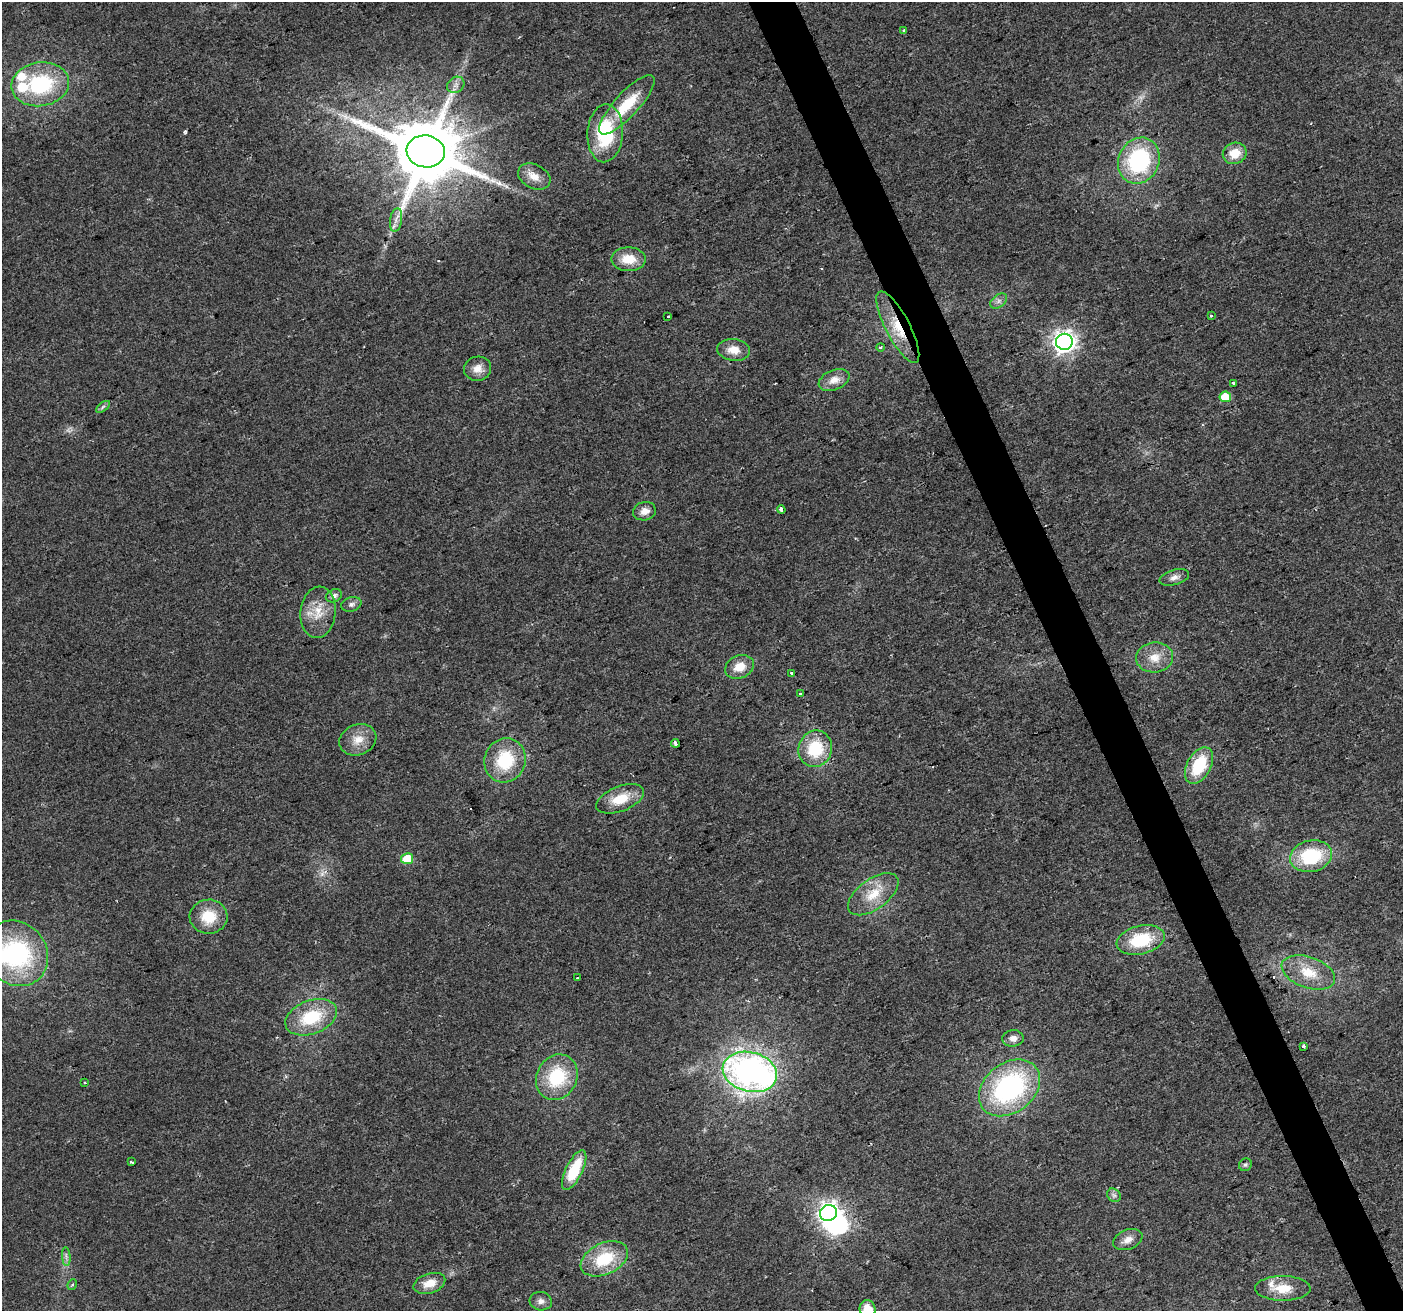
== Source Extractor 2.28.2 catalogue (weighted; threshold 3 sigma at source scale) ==
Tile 6 of 4 x 4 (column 2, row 2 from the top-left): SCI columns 1404-2804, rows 2760-4068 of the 5607 x 5461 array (HDU 1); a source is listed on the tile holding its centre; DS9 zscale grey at full resolution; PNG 1405 x 1313 px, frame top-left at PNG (2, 2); each listed source drawn as its Kron ellipse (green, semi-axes under 4 px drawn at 4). Shown black and unused: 3% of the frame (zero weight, under 2 of 3 exposures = <1% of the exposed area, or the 3 px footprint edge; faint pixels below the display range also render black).
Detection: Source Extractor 2.28.2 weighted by HDU 2 'WHT'; one run over the whole footprint, this tile lists its part. Background 0.0293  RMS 0.0063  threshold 0.0285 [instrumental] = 3 sigma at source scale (4.5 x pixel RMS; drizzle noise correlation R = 1.50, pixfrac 1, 0.0396/0.0396 arcsec/px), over >= 5 px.
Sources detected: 80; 3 too faint to see at this stretch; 1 inside a brighter object's white glare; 6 cosmic-ray / hot-pixel residue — neither listed nor drawn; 3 inside a brighter listed object's ellipse — not listed separately; the other 67 listed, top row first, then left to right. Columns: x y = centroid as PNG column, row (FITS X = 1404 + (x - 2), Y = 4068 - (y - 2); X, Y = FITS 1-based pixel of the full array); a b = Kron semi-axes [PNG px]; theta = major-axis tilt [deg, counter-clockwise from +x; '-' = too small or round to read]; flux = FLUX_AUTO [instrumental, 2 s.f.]
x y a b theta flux
904 30 3 3 - 1.3
40 84 29 22 9 57
456 85 9 7 37 2.9
627 105 39 12 47 25
605 133 29 17 86 47
426 151 19 16 -9 7200
1235 153 12 10 20 12
1139 161 24 20 66 71
534 177 17 12 -27 7.9
396 220 12 6 81 3.8
628 259 17 12 -1 13
999 301 9 6 37 2.4
668 316 3 3 - 2.5
1211 316 3 2 - 1
898 327 40 12 -62 22
1064 342 8 8 - 450
880 347 4 4 - 0.99
734 350 16 11 -7 8.6
478 369 13 12 - 6.4
834 380 16 10 23 7.3
1234 383 3 3 - 2.1
1225 397 6 5 - 15
103 407 8 4 38 1.6
781 510 4 3 - 6.1
644 511 11 9 14 5.6
1174 577 15 7 17 4
334 596 8 6 25 3.1
351 604 10 7 17 2.5
318 612 26 17 84 15
1154 657 18 15 6 11
740 667 15 11 23 10
792 673 3 3 - 4
800 694 3 3 - 1.6
358 740 19 15 22 9.9
675 743 4 3 - 7.9
815 749 18 16 73 30
505 760 22 20 70 34
1199 765 20 11 61 30
620 799 25 12 22 16
1311 856 21 15 12 40
407 859 6 5 - 22
873 894 29 15 36 17
208 917 19 17 2 19
1141 940 24 14 13 32
16 953 34 30 -51 93
1308 972 28 15 -19 18
577 978 3 3 - 1.4
311 1017 27 16 21 33
1013 1038 11 8 4 3.9
1304 1046 3 3 - 2.6
750 1072 27 19 -14 240
557 1077 23 20 61 37
85 1083 3 3 - 2.8
1009 1088 34 24 38 120
131 1162 4 3 - 0.88
1245 1165 7 6 - 1.4
574 1170 21 8 64 27
1114 1195 7 6 - 2.1
828 1213 8 8 - 350
1128 1240 15 9 22 5.4
66 1257 9 3 -85 1.7
604 1259 25 15 25 29
429 1283 16 10 18 9.2
72 1284 5 4 - 1.1
1283 1288 28 12 -1 14
541 1301 11 9 -13 3.6
868 1309 9 8 - 10
Overlapping masked pixels (flux is a lower limit): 1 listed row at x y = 898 327
Isophote crosses this tile's border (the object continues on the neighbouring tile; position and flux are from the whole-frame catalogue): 2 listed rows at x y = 16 953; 868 1309